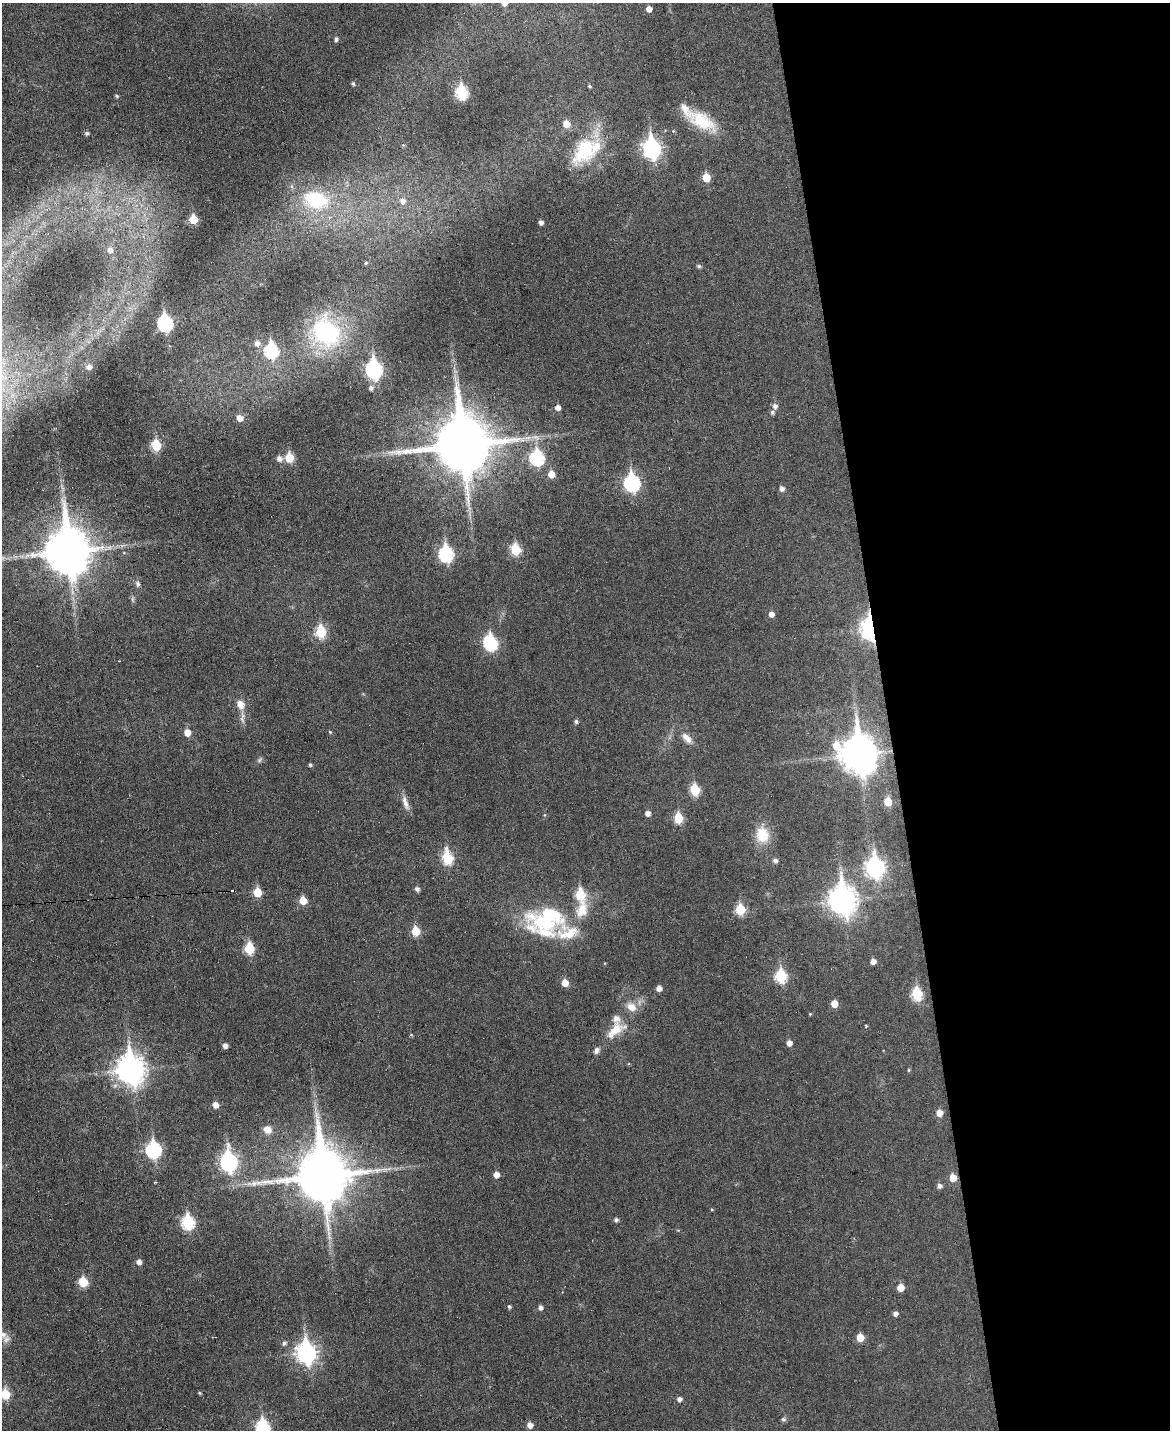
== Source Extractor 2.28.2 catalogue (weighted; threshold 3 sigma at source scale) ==
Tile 8 of 4 x 3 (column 4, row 2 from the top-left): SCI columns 3507-4674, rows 1558-2985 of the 4676 x 4653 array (HDU 1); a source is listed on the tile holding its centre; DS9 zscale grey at full resolution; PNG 1172 x 1432 px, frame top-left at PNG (2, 3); no overlay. Shown black and unused: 24% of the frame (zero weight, under 3 of 6 exposures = <1% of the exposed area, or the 3 px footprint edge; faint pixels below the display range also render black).
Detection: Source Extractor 2.28.2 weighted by HDU 2 'WHT'; one run over the whole footprint, this tile lists its part. Background 0.0383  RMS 0.0043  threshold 0.0175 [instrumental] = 3 sigma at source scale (4.09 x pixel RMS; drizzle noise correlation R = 1.36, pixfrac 0.8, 0.05/0.05 arcsec/px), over >= 5 px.
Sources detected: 127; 1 inside a brighter object's white glare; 1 cosmic-ray / hot-pixel residue — not listed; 9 inside a brighter listed object's ellipse — not listed separately; the other 116 listed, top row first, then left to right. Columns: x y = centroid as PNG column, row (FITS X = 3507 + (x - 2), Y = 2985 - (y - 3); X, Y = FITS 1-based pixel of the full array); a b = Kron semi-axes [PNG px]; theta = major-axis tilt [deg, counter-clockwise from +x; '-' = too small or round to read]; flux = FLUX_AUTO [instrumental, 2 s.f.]
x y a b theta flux
504 3 5 5 - 2.2
649 9 5 5 - 2.7
336 39 5 4 - 1.1
353 84 5 4 - 0.74
590 86 5 4 - 0.54
462 92 7 6 - 41
117 96 5 4 - 0.62
702 121 39 18 -27 16
673 131 3 3 - 0.56
87 133 5 4 - 1
652 148 9 7 -79 140
581 152 42 27 75 22
706 177 6 5 - 8.9
316 200 28 19 -14 28
402 201 9 8 - 2.7
193 219 6 5 - 13
541 222 4 4 - 1.6
110 250 7 7 - 2.1
366 263 4 3 - 0.51
699 266 5 4 - 0.83
165 323 8 7 - 75
326 332 36 30 -47 48
257 343 7 7 - 2.2
271 350 8 7 - 45
89 367 6 6 - 2.1
374 369 9 7 -82 110
371 388 6 5 - 1.3
775 406 6 6 - 1.6
558 407 5 5 - 2.3
772 412 6 5 - 0.99
240 418 6 6 - 3.2
156 445 6 5 - 19
462 445 18 16 -83 2900
279 458 7 7 - 1.8
289 458 6 5 - 14
537 458 8 7 - 55
551 474 6 6 - 4.6
632 483 8 7 - 87
782 488 6 5 - 1.6
515 549 6 6 - 21
68 551 15 13 -82 1700
446 554 8 7 - 60
138 584 9 6 -72 1.2
133 599 8 4 -82 0.84
771 614 5 5 - 2.5
870 629 9 6 -83 210
321 632 7 6 - 26
491 643 8 7 - 50
119 661 2 2 - 0.28
241 704 11 9 -68 3.7
576 721 5 5 - 0.91
330 732 4 4 - 0.49
187 733 6 5 - 4.6
687 738 17 8 -46 3.3
859 754 14 12 -60 900
259 760 8 5 37 0.85
310 765 4 4 - 0.68
695 790 6 5 - 20
888 802 6 5 - 9
405 803 22 7 -73 3
648 813 5 5 - 1.8
678 818 6 5 - 16
762 835 16 12 -79 11
447 858 8 6 -80 29
775 861 6 5 - 1
875 867 10 8 -82 150
417 889 6 6 - 1
257 892 6 5 - 11
842 900 12 9 -82 430
303 901 6 6 - 6.4
740 909 6 6 - 17
546 923 50 37 9 37
416 931 6 5 - 11
249 948 6 5 - 20
873 961 5 5 - 2.4
781 976 7 6 - 32
565 983 5 5 - 5.1
659 988 5 5 - 2.3
917 994 7 6 - 26
834 1004 5 5 - 5.1
631 1007 15 10 -30 4.5
810 1014 4 3 - 0.39
866 1026 3 3 - 0.41
615 1030 31 13 37 9
411 1035 4 4 - 0.45
789 1043 5 5 - 2.5
225 1045 5 5 - 1.9
131 1069 11 9 -81 450
908 1070 4 4 - 0.45
215 1105 5 5 - 3
939 1113 6 5 - 3.9
267 1130 10 9 - 3.4
153 1150 8 7 - 70
229 1162 9 7 -83 130
322 1175 18 15 -79 2500
496 1175 5 5 - 2.9
953 1178 6 5 - 5.8
939 1186 6 5 - 1.5
616 1220 5 5 - 1
188 1222 8 6 -81 44
139 1262 5 5 - 2
83 1282 6 6 - 16
900 1287 5 5 - 5.1
509 1307 5 4 - 0.68
540 1307 5 5 - 1.4
895 1313 5 5 - 1.4
3 1334 12 9 -47 2.6
860 1337 5 5 - 7.2
284 1343 6 5 - 1
306 1353 10 8 -80 180
199 1393 4 3 - 0.48
5 1394 6 6 - 15
679 1399 5 5 - 1.5
783 1419 6 5 - 0.9
530 1425 5 5 - 2.7
263 1427 8 7 - 55
Overlapping masked pixels (flux is a lower limit): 1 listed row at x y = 870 629
Isophote crosses this tile's border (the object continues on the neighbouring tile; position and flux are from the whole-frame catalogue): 4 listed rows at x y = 504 3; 3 1334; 5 1394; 263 1427